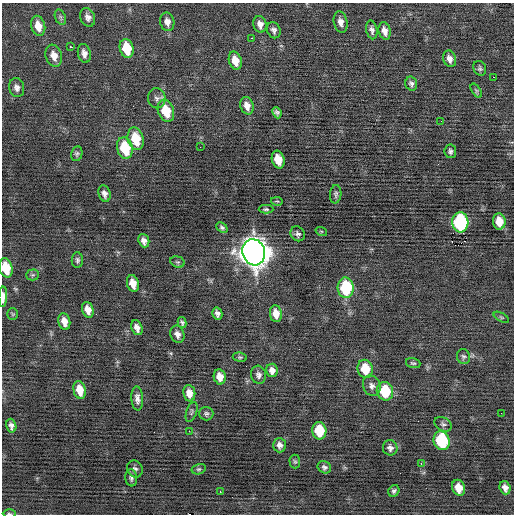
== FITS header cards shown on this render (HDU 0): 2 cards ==
NAXIS1  =                  512 / Axis length
NAXIS2  =                  512 / Axis length

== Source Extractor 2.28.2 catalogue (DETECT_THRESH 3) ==
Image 512 x 512 px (HDU 0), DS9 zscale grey, 1 PNG px = 1 image px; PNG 516 x 516 px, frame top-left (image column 1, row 512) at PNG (2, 3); each listed source drawn as its Kron ellipse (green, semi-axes under 4 px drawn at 4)
Background -0.0856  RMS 0.73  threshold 2.18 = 3 sigma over >= 5 px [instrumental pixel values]
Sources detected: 92; all 92 listed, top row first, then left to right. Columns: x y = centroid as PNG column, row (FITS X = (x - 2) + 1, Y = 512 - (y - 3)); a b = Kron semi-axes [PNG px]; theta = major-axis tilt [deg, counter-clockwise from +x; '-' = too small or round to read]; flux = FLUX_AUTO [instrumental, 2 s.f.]
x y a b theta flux
60 17 8 5 -68 110
88 17 9 7 -70 250
167 22 9 7 -78 260
341 22 11 7 -79 290
260 24 8 6 -76 270
38 26 10 7 -76 550
274 30 8 6 -67 180
372 30 9 5 -78 170
385 31 9 6 -75 320
251 38 3 2 - 640
71 47 3 2 - 110
127 48 9 7 -76 1500
84 53 9 6 -78 260
54 56 11 8 -72 450
450 59 8 6 -73 260
235 61 9 6 -73 560
480 68 7 6 - 110
493 77 2 2 - 180
411 84 7 6 - 150
17 88 10 7 -76 210
476 91 8 4 -57 75
157 98 10 9 - 190
247 106 9 6 -73 320
166 111 11 8 -72 1300
277 113 6 4 -65 120
441 121 2 2 - 130
136 139 11 7 -76 1500
200 147 2 2 - 76
125 148 11 7 -75 1900
450 151 7 5 -83 120
77 154 7 5 76 100
278 160 9 6 -75 770
104 194 8 6 -74 210
336 194 9 5 86 120
277 201 6 2 -12 42
266 209 7 4 -1 81
499 221 8 6 -82 670
460 222 10 8 -86 6200
222 228 6 4 -42 100
321 231 6 3 -18 50
298 234 8 6 -51 160
144 241 7 5 -69 250
254 252 13 11 -72 73000
77 260 8 5 89 110
177 262 7 5 -19 95
6 268 10 6 -76 1300
32 275 6 5 - 89
133 283 8 5 -75 520
346 288 10 8 -86 3100
3 297 10 4 88 350
88 310 8 5 -71 410
13 314 5 5 - 69
217 314 6 5 - 170
276 314 8 6 -82 530
501 317 8 3 -30 66
64 321 8 6 -76 390
182 323 6 4 -77 100
137 328 8 5 -67 250
177 334 9 7 -69 240
463 356 7 6 - 120
240 357 7 4 -8 83
413 363 7 5 -17 83
365 369 9 7 -75 1300
272 370 7 5 -79 260
258 375 9 7 -77 200
220 377 7 6 - 490
372 386 10 8 -67 250
80 390 9 6 -77 680
385 391 9 8 - 1900
189 393 8 6 -82 400
137 398 12 6 -86 230
192 412 10 5 71 100
501 413 2 2 - 40
206 414 7 6 - 110
443 424 9 6 -30 130
11 426 7 5 -75 190
189 431 2 2 - 340
319 431 9 7 -84 1400
442 441 9 8 - 3600
279 445 7 6 - 210
390 448 7 7 - 180
295 462 7 5 -87 77
421 463 3 2 - 310
324 467 7 6 - 130
135 469 9 7 -59 160
199 469 7 5 15 90
131 478 8 6 -84 130
458 488 8 6 -71 580
505 488 7 5 -71 240
394 491 6 5 - 110
220 492 3 2 - 220
9 514 7 3 -1 62
At the frame edge (FLAGS 8, measured only in part): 3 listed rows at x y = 6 268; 3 297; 9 514